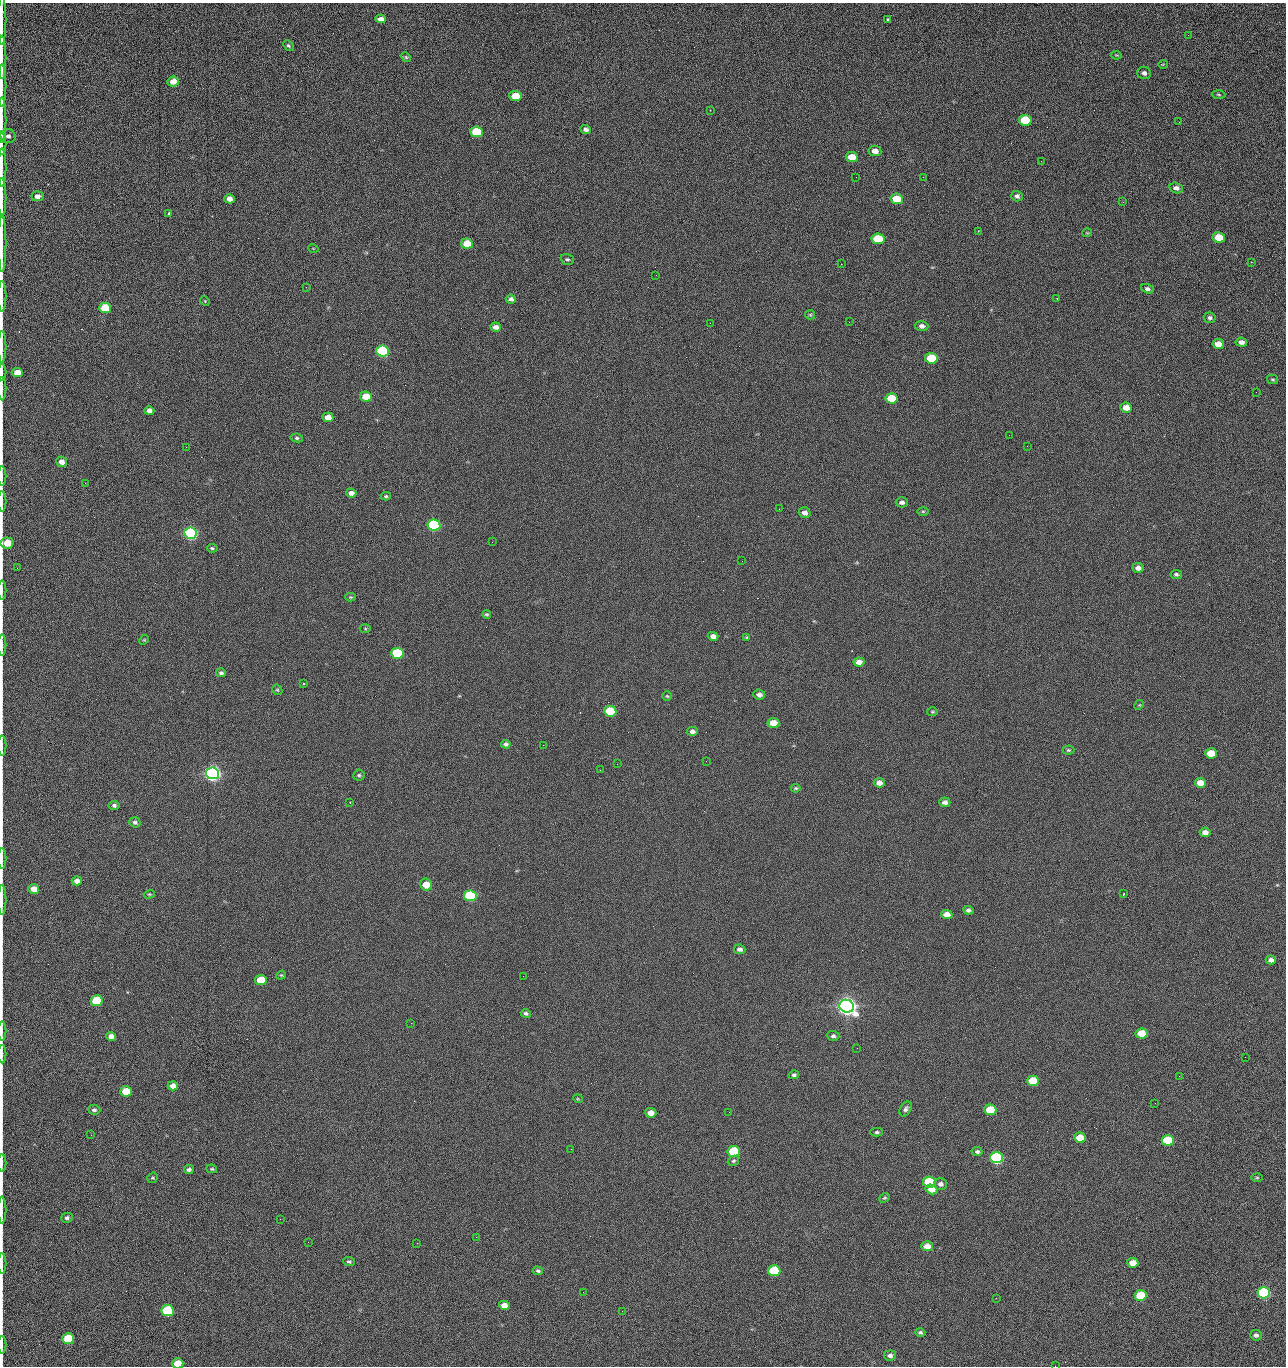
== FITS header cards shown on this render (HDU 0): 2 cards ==
NAXIS1  =                 1284 /fastest changing axis
NAXIS2  =                 1364 /next to fastest changing axis

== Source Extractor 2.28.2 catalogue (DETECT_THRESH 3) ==
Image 1284 x 1364 px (HDU 0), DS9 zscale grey, 1 PNG px = 1 image px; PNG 1288 x 1368 px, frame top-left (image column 1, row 1364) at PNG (2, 3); each listed source drawn as its Kron ellipse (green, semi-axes under 4 px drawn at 4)
Background 123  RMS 14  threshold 43.3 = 3 sigma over >= 5 px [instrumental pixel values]
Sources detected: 218; all 218 listed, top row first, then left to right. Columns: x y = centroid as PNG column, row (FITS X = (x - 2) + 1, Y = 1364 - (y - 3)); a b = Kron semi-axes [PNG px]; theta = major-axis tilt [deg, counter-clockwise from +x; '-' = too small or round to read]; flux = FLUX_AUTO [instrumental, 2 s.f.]
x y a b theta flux
381 19 5 4 - 4.4e+03
888 19 3 3 - 1.9e+03
2 20 25 2 90 4.1e+03
1188 35 3 2 - 1.2e+03
288 46 6 4 -48 1.5e+03
1116 55 5 3 - 9.7e+02
2 57 22 2 90 4.5e+03
406 57 5 4 - 1.2e+03
1163 64 5 3 - 7.5e+02
1144 73 7 6 - 3.0e+03
173 81 6 5 - 8.8e+03
2 86 21 2 90 4.0e+03
1219 95 7 3 -2 1.1e+03
515 96 6 5 - 2.2e+04
710 110 2 2 - 4.5e+02
2 120 23 2 90 4.2e+03
1025 120 6 5 - 4.3e+04
1179 122 2 2 - 1.3e+03
586 129 5 4 - 3.4e+03
477 132 6 5 - 5.4e+04
8 136 7 7 - 3.8e+03
2 144 11 2 90 1.8e+03
875 151 6 5 - 6.3e+03
852 157 6 5 - 1.6e+04
1041 161 2 2 - 1.8e+03
2 167 19 2 90 3.1e+03
856 177 2 2 - 2.2e+03
923 177 2 2 - 1.8e+04
1176 188 7 5 -18 3.9e+03
37 196 6 5 - 5.0e+03
1017 196 6 5 - 2.6e+03
2 197 20 2 90 3.7e+03
229 199 5 4 - 5.9e+03
897 199 6 5 - 2.8e+04
1123 202 3 2 - 9.3e+02
169 213 3 2 - 1.3e+03
978 231 2 2 - 5.6e+02
1087 233 5 3 - 8.7e+02
1219 237 6 5 - 2.4e+04
878 239 6 5 - 4.1e+04
2 243 29 2 90 5.0e+03
467 244 6 5 - 2.0e+04
313 248 5 3 - 6.7e+02
567 259 7 5 -19 1.9e+03
1251 262 2 2 - 4.7e+02
841 264 2 2 - 2.7e+04
656 275 2 2 - 7.0e+02
306 287 3 2 - 8.3e+02
1147 289 6 4 -20 2.7e+03
2 296 15 2 90 2.6e+03
1057 298 2 2 - 7.5e+02
511 299 5 4 - 3.1e+03
205 301 5 4 - 1.0e+03
105 308 6 5 - 5.1e+04
810 315 5 4 - 1.2e+03
1210 318 6 5 - 2.2e+03
849 322 2 2 - 7.0e+02
710 323 2 2 - 3.3e+03
922 326 6 5 - 3.8e+03
496 327 5 4 - 4.9e+03
1241 342 6 4 -7 4.4e+03
1218 344 6 5 - 1.0e+04
2 347 16 2 90 2.5e+03
383 351 6 5 - 1.6e+05
931 358 6 5 - 4.0e+04
2 372 8 2 90 1.4e+03
17 373 5 4 - 1.1e+04
1273 379 5 5 - 1.5e+03
2 389 12 2 90 1.9e+03
1256 392 2 2 - 1.4e+03
366 397 6 5 - 2.0e+04
892 398 6 5 - 3.3e+04
1126 408 6 5 - 9.8e+03
149 411 5 4 - 4.6e+03
328 417 5 4 - 9.4e+03
1009 435 2 2 - 3.4e+03
297 438 6 4 -10 1.7e+03
1027 446 2 2 - 5.5e+02
186 447 2 2 - 3.2e+03
62 462 5 5 - 6.1e+03
2 476 10 2 90 1.5e+03
85 483 3 2 - 1.0e+03
351 493 5 4 - 5.0e+03
386 496 5 4 - 1.4e+03
2 502 10 2 90 1.7e+03
902 502 6 5 - 3.4e+03
779 509 2 2 - 5.2e+02
923 511 6 4 0 1.2e+03
805 513 6 5 - 5.0e+03
434 525 6 5 - 2.0e+05
190 533 6 5 - 3.2e+05
492 542 2 2 - 2.7e+03
7 543 6 5 - 1.9e+04
212 548 5 3 - 1.5e+03
742 561 3 2 - 7.9e+02
17 568 2 2 - 3.8e+02
1138 568 5 5 - 5.1e+03
1176 574 5 4 - 2.0e+03
2 590 9 2 90 1.4e+03
351 597 5 4 - 1.1e+03
487 614 4 3 - 1.5e+03
365 629 5 3 - 9.7e+02
713 636 5 4 - 5.1e+03
747 637 4 3 - 1.0e+03
144 640 5 4 - 1.0e+03
2 645 10 2 90 1.7e+03
397 653 6 5 - 9.0e+04
859 662 5 4 - 7.2e+03
221 673 5 4 - 2.0e+03
303 684 3 2 - 1.4e+03
277 690 6 4 -42 1.3e+03
759 695 6 5 - 4.3e+03
667 696 5 4 - 1.2e+03
1139 705 5 4 - 9.4e+02
610 711 6 5 - 6.2e+04
932 712 5 4 - 1.2e+03
773 723 6 5 - 1.4e+04
692 731 5 4 - 3.4e+03
506 744 5 4 - 2.5e+03
2 745 10 2 90 1.5e+03
543 745 2 2 - 3.3e+03
1068 750 6 4 0 1.4e+03
1211 753 6 5 - 2.6e+04
706 761 2 2 - 2.1e+03
617 764 3 2 - 1.0e+03
600 770 2 2 - 4.2e+02
212 773 6 6 - 7.2e+05
359 775 5 5 - 1.6e+03
879 783 5 4 - 5.9e+03
1200 783 5 5 - 1.3e+04
796 788 5 3 - 1.3e+03
350 802 2 2 - 5.7e+02
945 802 5 4 - 4.0e+03
114 805 5 4 - 2.4e+03
135 822 6 5 - 2.3e+03
1205 832 5 4 - 5.9e+03
2 858 10 2 90 1.4e+03
77 881 5 4 - 5.5e+03
426 885 6 6 - 1.3e+04
34 889 5 4 - 9.5e+03
149 894 6 4 18 1.1e+03
1123 894 3 2 - 8.4e+02
470 896 6 5 - 1.2e+05
2 900 15 2 90 2.4e+03
968 910 5 4 - 2.8e+03
947 915 5 4 - 9.4e+03
740 949 5 4 - 3.2e+03
1271 960 5 4 - 4.0e+03
281 975 5 4 - 1.0e+03
523 976 2 2 - 2.0e+03
261 980 6 5 - 3.2e+04
96 1001 6 5 - 5.2e+04
847 1006 7 6 - 1.2e+06
526 1013 5 4 - 1.9e+03
411 1023 2 2 - 5.5e+03
2 1031 9 2 90 1.5e+03
1142 1033 6 5 - 2.9e+04
111 1036 5 4 - 6.3e+03
833 1036 6 5 - 2.4e+03
857 1048 2 2 - 1.3e+03
2 1054 9 2 90 1.5e+03
1245 1057 2 2 - 1.8e+03
794 1075 5 4 - 2.1e+03
1179 1076 2 2 - 2.7e+03
1033 1081 6 5 - 4.7e+04
173 1086 5 4 - 6.9e+03
126 1091 6 5 - 3.1e+04
578 1099 5 3 - 8.5e+02
1155 1103 3 2 - 8.4e+02
906 1109 8 5 60 2.7e+03
94 1110 6 4 -4 2.2e+03
990 1110 6 5 - 4.3e+04
729 1112 2 2 - 9.9e+02
651 1113 5 4 - 8.6e+03
877 1132 6 4 0 1.7e+03
91 1135 2 2 - 2.5e+03
1080 1138 6 5 - 1.6e+04
1168 1140 6 5 - 5.7e+04
571 1149 2 2 - 9.6e+02
734 1151 6 5 - 7.8e+04
977 1152 5 4 - 2.2e+03
996 1158 6 5 - 2.8e+05
733 1161 6 4 30 1.7e+03
2 1163 9 2 90 1.4e+03
189 1169 5 4 - 2.7e+03
212 1169 5 4 - 1.2e+03
153 1178 5 4 - 1.4e+03
1257 1178 6 3 -1 1.0e+03
929 1182 6 5 - 8.4e+04
941 1184 6 5 - 3.8e+03
931 1189 6 5 - 9.7e+03
885 1198 6 4 38 1.4e+03
2 1210 13 2 90 2.2e+03
67 1218 6 5 - 2.5e+03
280 1219 2 2 - 2.1e+03
476 1237 2 2 - 7.2e+03
308 1242 2 2 - 1.8e+03
417 1243 2 2 - 5.7e+03
927 1246 6 5 - 8.8e+03
349 1262 6 4 -5 1.8e+03
2 1263 11 2 90 1.8e+03
1133 1263 5 5 - 1.4e+04
538 1271 5 4 - 1.7e+03
774 1271 6 5 - 7.9e+04
583 1292 2 2 - 5.1e+02
1264 1293 6 5 - 1.9e+05
1141 1295 6 5 - 4.5e+04
996 1298 2 2 - 2.9e+03
504 1305 5 4 - 7.5e+03
168 1311 6 5 - 1.0e+05
622 1311 2 2 - 7.5e+02
920 1333 5 4 - 1.9e+03
1256 1335 6 5 - 3.6e+03
68 1339 6 5 - 5.3e+04
2 1345 9 2 90 1.5e+03
890 1355 6 5 - 3.4e+03
178 1363 5 5 - 1.8e+04
1055 1366 2 2 - 2.1e+03
At the frame edge (FLAGS 8, measured only in part): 28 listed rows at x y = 2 20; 2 57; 2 86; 2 120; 2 144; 2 167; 2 197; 2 243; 2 296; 2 347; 2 372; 2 389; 2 476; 2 502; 7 543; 2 590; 2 645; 2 745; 2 858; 2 900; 2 1031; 2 1054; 2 1163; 2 1210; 2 1263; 2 1345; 178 1363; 1055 1366

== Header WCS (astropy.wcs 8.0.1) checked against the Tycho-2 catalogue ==
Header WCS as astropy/WCSLIB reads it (CRVAL/CRPIX/CD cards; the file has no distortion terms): RA---TAN/DEC--TAN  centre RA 15:41:40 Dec +51:59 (235.42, +51.98 deg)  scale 1.26 arcsec/px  FOV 26.9' x 28.5'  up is +92 deg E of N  parity flipped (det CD > 0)
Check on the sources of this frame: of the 60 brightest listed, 10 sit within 2.0 arcsec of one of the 12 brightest Tycho-2 stars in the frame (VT <= 12.29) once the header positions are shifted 0.65 arcsec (0.65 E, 0.08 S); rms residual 0.89 arcsec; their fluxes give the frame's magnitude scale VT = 24.51 - 2.5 log10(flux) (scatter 0.24 mag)
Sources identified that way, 10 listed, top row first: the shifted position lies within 2.0 arcsec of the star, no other Tycho-2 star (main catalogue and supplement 1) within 4.0 arcsec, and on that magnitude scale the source's flux lands within +1.5 / -3 mag of the star's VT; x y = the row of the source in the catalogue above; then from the Tycho-2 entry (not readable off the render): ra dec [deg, ICRS J2000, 3 dp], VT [Tycho-2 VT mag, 2 dp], TYC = Tycho-2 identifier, HIP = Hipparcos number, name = IAU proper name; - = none
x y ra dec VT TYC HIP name
383 351 235.614 +52.064 11.61 3489-1132-1 - -
434 525 235.514 +52.049 11.19 3489-1407-1 - -
212 773 235.378 +52.130 9.31 3489-1322-1 76850 -
470 896 235.303 +52.042 11.52 3489-958-1 - -
847 1006 235.232 +51.912 9.59 3489-824-1 - -
996 1158 235.143 +51.862 10.97 3489-1016-1 - -
929 1182 235.131 +51.886 12.29 3489-908-1 - -
774 1271 235.084 +51.941 11.45 3489-1346-1 - -
1264 1293 235.062 +51.771 11.53 3489-1453-1 - -
168 1311 235.075 +52.152 11.74 3489-912-1 - -